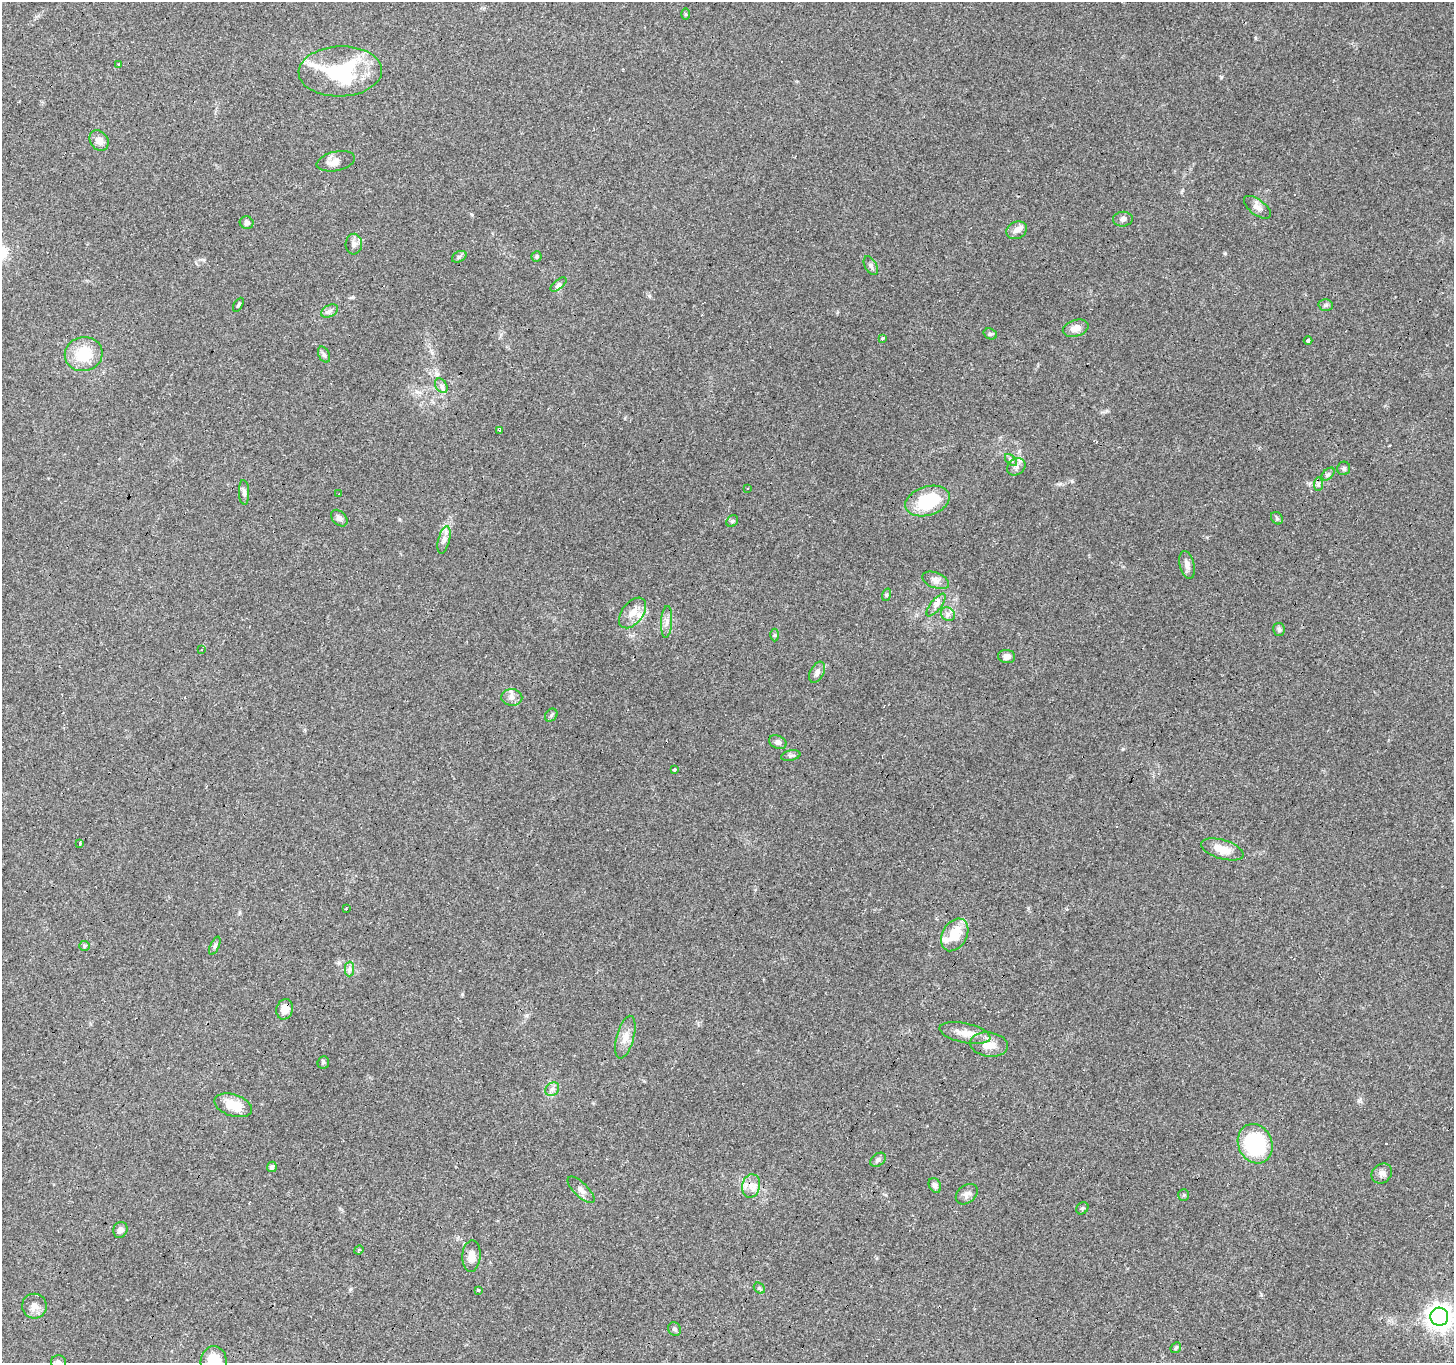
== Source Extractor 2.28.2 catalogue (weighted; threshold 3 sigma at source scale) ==
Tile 7 of 4 x 4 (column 3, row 2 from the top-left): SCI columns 2909-4360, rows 2983-4343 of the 5812 x 5898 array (HDU 1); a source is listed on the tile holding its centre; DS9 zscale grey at full resolution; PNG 1456 x 1365 px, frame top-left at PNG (2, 2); each listed source drawn as its Kron ellipse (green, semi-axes under 4 px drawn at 4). Shown black and unused: <1% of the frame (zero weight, under 3 of 4 exposures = <1% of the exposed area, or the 3 px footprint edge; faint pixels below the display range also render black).
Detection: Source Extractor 2.28.2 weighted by HDU 2 'WHT'; one run over the whole footprint, this tile lists its part. Background 0.0596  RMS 0.0053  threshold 0.0237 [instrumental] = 3 sigma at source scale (4.5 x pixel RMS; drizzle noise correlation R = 1.50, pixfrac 1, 0.0396/0.0396 arcsec/px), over >= 5 px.
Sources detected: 105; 11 cosmic-ray / hot-pixel residue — neither listed nor drawn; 4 inside a brighter listed object's ellipse — not listed separately; the other 90 listed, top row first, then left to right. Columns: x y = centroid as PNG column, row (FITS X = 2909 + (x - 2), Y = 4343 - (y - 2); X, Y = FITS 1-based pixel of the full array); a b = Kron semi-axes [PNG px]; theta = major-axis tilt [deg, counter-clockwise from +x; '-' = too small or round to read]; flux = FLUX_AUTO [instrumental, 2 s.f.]
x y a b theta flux
686 14 6 4 -89 0.6
118 64 3 2 - 0.36
340 71 42 25 2 51
99 141 11 8 -53 3.6
336 161 19 9 12 4.1
1257 207 16 7 -37 3
1123 219 10 7 7 1.6
247 223 7 6 - 2
1017 230 11 8 26 3.1
354 244 10 8 86 2.7
459 257 8 5 29 1.1
537 257 5 5 - 0.83
871 266 10 6 -60 1.4
558 285 9 4 38 1.5
238 305 8 3 60 0.67
1326 305 7 6 - 1.2
330 311 9 5 27 1.8
1076 328 13 8 16 4.4
990 334 7 5 -20 0.9
883 338 3 3 - 2.5
1308 341 4 3 - 2.2
84 354 19 17 10 16
324 355 8 5 -62 1.3
441 386 8 5 -58 1.5
500 431 3 3 - 2.5
1011 460 7 4 -45 1.1
1016 467 10 8 35 2.2
1344 468 7 6 - 1.2
1328 474 8 4 45 1.1
1318 484 7 4 89 1.1
748 488 2 2 - 0.46
244 492 12 5 -87 1.8
339 494 2 2 - 0.55
927 501 23 14 18 28
339 518 10 6 -45 2.4
1277 518 7 5 -48 0.99
732 521 6 5 - 0.89
444 540 14 5 75 2.6
1187 565 14 7 -76 3
936 580 14 7 -21 2.8
886 595 6 4 71 0.68
936 605 14 5 52 2.5
632 613 17 10 53 5.5
948 614 7 6 - 1.7
667 622 16 5 86 2.7
1279 630 7 5 -80 1.2
775 635 6 4 90 0.77
201 650 3 2 - 0.6
1007 656 8 6 -6 2.8
817 672 11 6 63 2.4
512 697 10 8 -3 2.7
551 715 7 5 47 0.95
778 742 9 6 -26 1.9
791 756 10 5 11 1.2
674 770 3 3 - 1.9
80 844 3 3 - 2.2
1222 849 22 9 -16 7.8
346 908 3 2 - 0.41
955 935 17 12 60 12
84 946 5 5 - 0.95
215 946 10 4 67 1.1
350 969 7 4 89 1.4
285 1009 10 8 76 5.6
965 1033 26 9 -12 7.2
625 1037 22 8 75 5.2
989 1044 19 12 -7 7.2
323 1062 6 5 - 0.85
552 1089 7 6 - 1.6
233 1105 19 11 -18 10
1255 1144 20 17 -67 54
878 1160 8 6 38 1.4
272 1167 5 5 - 1.7
1382 1174 11 9 40 2.5
935 1185 8 5 -62 1.7
751 1186 12 9 76 4.3
581 1190 17 7 -45 2.9
967 1194 12 8 40 2.6
1184 1195 6 5 - 0.78
1082 1208 6 5 - 0.89
120 1230 8 7 - 2.1
359 1250 5 4 - 0.75
471 1256 16 9 87 4.8
759 1288 6 4 -44 0.85
478 1290 3 3 - 1
34 1306 12 12 - 4.2
1439 1317 9 9 - 430
674 1329 7 6 - 1.2
1176 1348 6 4 45 0.78
214 1361 15 13 88 14
59 1362 7 7 - 1.8
Overlapping masked pixels (flux is a lower limit): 1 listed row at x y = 285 1009
Isophote crosses this tile's border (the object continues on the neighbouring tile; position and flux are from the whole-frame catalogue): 3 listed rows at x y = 1439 1317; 214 1361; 59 1362
Unlisted compact peaks at least as high as the median listed source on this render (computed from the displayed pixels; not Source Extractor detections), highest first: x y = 1221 77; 1225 253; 1123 749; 649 296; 1072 481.